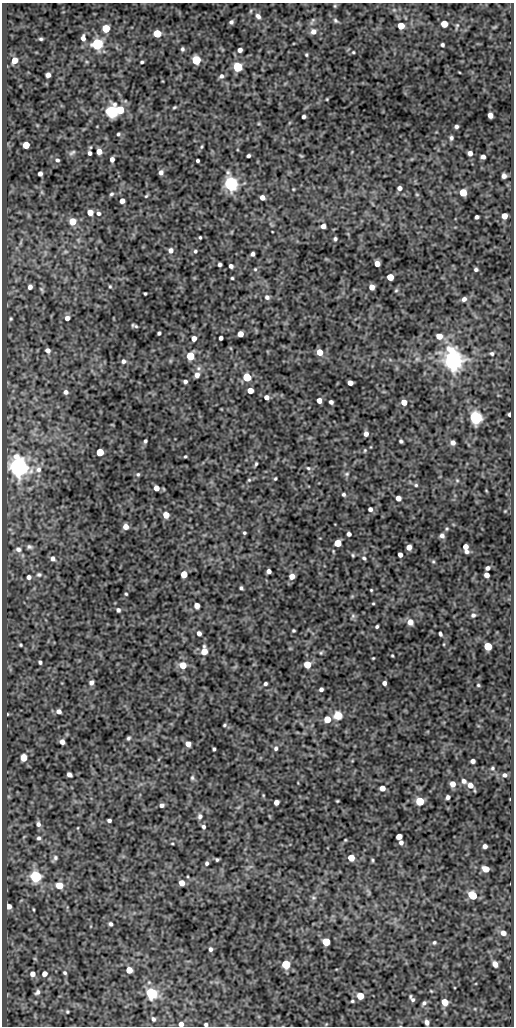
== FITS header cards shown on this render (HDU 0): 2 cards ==
NAXIS1  =                  512
NAXIS2  =                 1024

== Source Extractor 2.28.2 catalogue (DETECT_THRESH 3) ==
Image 512 x 1024 px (HDU 0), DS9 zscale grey, 1 PNG px = 1 image px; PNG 516 x 1028 px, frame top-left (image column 1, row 1024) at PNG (2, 3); no overlay
Background 72.4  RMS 0.49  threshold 1.46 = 3 sigma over >= 5 px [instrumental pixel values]
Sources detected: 260; all 260 listed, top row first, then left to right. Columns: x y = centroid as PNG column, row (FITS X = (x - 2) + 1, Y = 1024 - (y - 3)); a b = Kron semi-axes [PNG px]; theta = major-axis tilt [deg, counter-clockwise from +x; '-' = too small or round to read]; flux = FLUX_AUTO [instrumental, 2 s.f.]
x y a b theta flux
335 6 5 4 - 32
258 16 8 6 -51 120
335 20 7 5 -51 63
312 21 10 4 65 69
231 22 4 4 - 70
444 24 5 5 - 610
401 26 5 5 - 610
106 28 5 5 - 980
313 31 7 6 - 160
157 33 5 5 - 1000
83 38 7 5 -87 140
41 39 4 3 - 49
97 44 5 5 - 5900
442 45 4 3 - 62
182 49 4 3 - 58
240 50 4 4 - 120
353 52 3 3 - 31
306 55 4 3 - 38
15 60 5 4 - 400
196 60 5 5 - 1900
142 62 3 3 - 47
238 67 5 5 - 2800
48 75 5 4 - 150
221 76 7 6 - 98
327 99 3 3 - 27
174 107 5 3 - 40
120 110 6 5 - 850
112 112 6 5 - 8300
490 115 5 4 - 180
304 117 4 3 - 84
456 126 4 3 - 75
118 134 4 3 - 49
451 138 5 4 - 70
26 145 5 5 - 670
201 147 6 4 72 42
99 151 5 4 - 280
72 153 10 5 32 75
90 153 4 3 - 86
470 153 4 4 - 140
248 156 4 3 - 64
301 156 6 3 -20 31
483 157 4 4 - 130
112 159 4 4 - 160
57 160 5 4 - 61
198 160 3 3 - 63
161 172 5 5 - 130
40 174 4 4 - 130
504 176 5 4 - 120
231 184 6 5 - 13000
400 188 4 4 - 130
293 189 3 2 - 23
463 192 5 5 - 720
111 194 6 4 31 55
417 194 5 3 - 29
146 196 5 4 - 40
262 197 5 4 - 180
122 201 4 4 - 180
90 212 5 5 - 320
98 213 6 5 - 88
504 216 5 5 - 310
477 217 4 4 - 81
73 221 5 5 - 700
323 226 5 4 - 150
200 237 3 3 - 39
335 239 4 3 - 60
171 250 6 6 - 130
195 251 4 4 - 51
65 252 7 4 19 46
253 254 4 4 - 90
220 264 4 4 - 82
377 264 5 4 - 270
231 266 4 4 - 100
255 269 5 4 - 39
476 269 4 3 - 63
390 277 5 5 - 610
232 278 3 3 - 37
110 286 4 3 - 37
30 287 5 4 - 120
372 287 5 4 - 230
41 289 7 3 -55 41
396 290 5 4 - 44
145 293 3 3 - 39
267 297 6 6 - 97
464 299 5 4 - 120
67 318 5 5 - 140
11 319 5 3 - 38
136 326 7 4 -35 51
159 333 4 3 - 57
240 334 5 5 - 340
439 336 6 6 - 300
194 338 4 4 - 200
221 338 4 4 - 97
48 350 5 5 - 140
319 352 5 5 - 480
492 354 5 5 - 62
190 356 5 5 - 1300
417 359 7 6 - 80
453 360 7 6 - 31000
123 361 6 5 - 85
197 375 7 6 - 180
247 377 5 5 - 1500
185 381 4 3 - 79
350 383 5 4 - 210
250 390 5 4 - 390
66 392 5 5 - 96
266 397 5 4 - 160
319 400 5 4 - 200
331 402 4 4 - 96
404 402 5 5 - 310
509 415 4 3 - 84
475 417 6 6 - 7100
366 434 4 4 - 150
145 441 4 3 - 56
401 441 4 4 - 59
453 443 5 4 - 120
365 450 5 3 - 35
100 452 5 5 - 1000
185 456 3 3 - 36
256 464 4 3 - 47
18 467 6 6 - 31000
308 468 6 5 - 55
38 469 9 9 - 170
138 474 5 5 - 53
347 474 7 5 21 56
275 478 3 2 - 40
249 480 5 4 - 43
457 480 5 5 - 48
416 485 6 5 - 53
156 488 5 4 - 240
344 494 5 4 - 57
398 498 5 4 - 230
370 509 4 4 - 97
505 511 3 3 - 23
166 515 5 5 - 420
126 526 5 5 - 260
244 533 3 3 - 44
349 534 4 4 - 92
442 536 5 4 - 110
338 543 5 5 - 630
29 547 8 6 -13 81
409 547 5 4 - 210
465 547 6 5 - 210
18 549 7 6 - 110
333 551 5 3 - 29
466 552 6 4 -9 97
353 555 5 3 - 38
400 555 4 4 - 150
364 558 5 4 - 53
53 559 7 6 - 110
433 561 5 5 - 42
488 568 4 4 - 95
269 571 4 4 - 130
184 574 5 5 - 530
39 575 7 6 - 68
486 575 5 4 - 190
292 576 5 5 - 260
29 577 5 5 - 130
241 588 4 3 - 56
371 590 3 3 - 31
126 594 3 3 - 37
373 603 4 3 - 31
197 606 5 4 - 220
118 610 4 4 - 71
473 615 6 5 - 87
353 616 7 6 - 62
410 622 6 6 - 270
377 626 3 3 - 55
293 630 3 3 - 44
199 633 4 4 - 130
440 634 4 3 - 67
444 644 4 3 - 26
20 645 4 3 - 38
488 646 5 5 - 1000
204 651 7 5 86 460
321 653 6 5 - 43
392 656 3 2 - 32
373 658 3 2 - 28
40 662 4 3 - 58
183 665 5 5 - 590
307 665 5 5 - 610
91 683 6 5 - 110
384 683 4 4 - 110
265 684 4 3 - 65
478 685 4 4 - 37
321 689 4 4 - 90
59 711 5 5 - 130
7 714 3 2 - 26
338 715 10 9 - 370
327 719 5 5 - 640
224 725 5 3 - 41
128 738 5 4 - 58
62 742 5 4 - 180
188 744 5 4 - 230
276 748 6 5 - 75
214 749 4 3 - 51
23 758 5 5 - 630
473 761 4 4 - 120
492 768 5 4 - 48
69 774 5 4 - 120
504 775 6 5 - 95
192 778 6 5 - 55
464 781 6 6 - 120
453 784 5 5 - 260
470 785 6 6 - 250
382 788 5 5 - 270
263 795 5 3 - 28
448 797 4 4 - 97
337 801 3 2 - 30
420 801 5 5 - 1500
276 802 5 4 - 200
162 805 4 4 - 100
200 816 7 6 - 95
109 820 4 3 - 77
38 824 7 5 -77 110
203 827 5 4 - 76
399 836 5 4 - 340
39 838 6 5 - 78
345 840 3 3 - 29
401 842 5 4 - 110
172 843 4 2 - 29
485 846 4 4 - 120
55 858 7 6 - 86
351 858 5 5 - 550
217 860 4 3 - 47
372 860 5 3 - 42
207 863 5 4 - 67
486 869 6 5 - 420
36 876 5 5 - 6600
182 883 5 4 - 280
59 885 5 5 - 830
472 895 6 5 - 1200
313 898 7 5 -7 58
9 906 5 5 - 190
33 909 5 2 - 32
110 924 4 4 - 74
503 933 6 5 - 200
326 942 5 5 - 1500
434 943 6 5 - 50
210 949 5 4 - 82
35 959 5 3 - 29
286 964 5 5 - 1900
495 964 6 5 - 200
129 970 5 5 - 430
65 973 5 4 - 55
32 974 6 5 - 190
44 974 5 5 - 170
37 992 8 5 50 110
152 993 5 5 - 5900
360 996 5 5 - 650
410 996 4 3 - 42
413 1000 5 5 - 69
352 1001 4 3 - 43
445 1002 5 5 - 470
424 1003 6 4 45 74
67 1012 3 2 - 35
153 1019 6 5 - 75
427 1022 5 4 - 120
181 1024 4 4 - 200
206 1024 3 3 - 56
326 1024 5 4 - 29
At the frame edge (FLAGS 8, measured only in part): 2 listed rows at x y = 181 1024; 206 1024